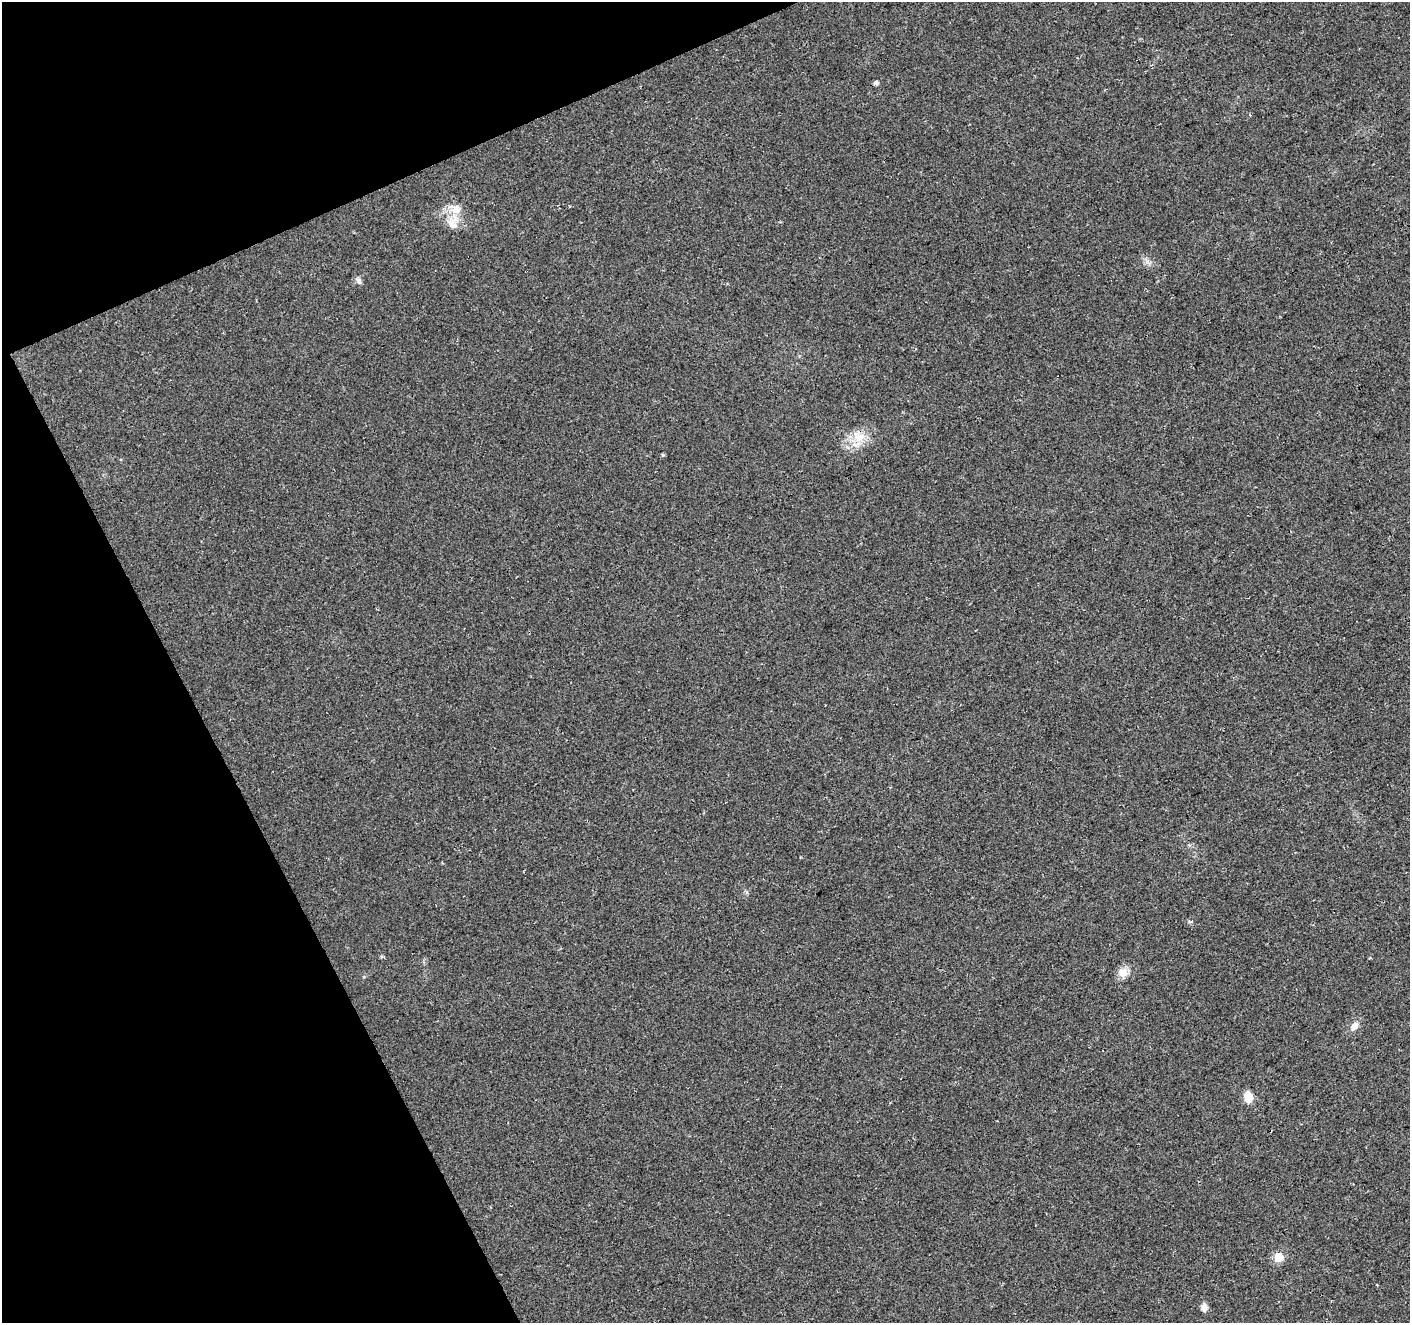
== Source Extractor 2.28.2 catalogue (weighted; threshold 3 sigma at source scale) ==
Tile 5 of 4 x 4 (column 1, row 2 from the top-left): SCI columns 57-1464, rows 2819-4139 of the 5739 x 5578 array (HDU 1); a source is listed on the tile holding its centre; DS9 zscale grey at full resolution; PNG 1412 x 1325 px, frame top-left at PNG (2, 2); no overlay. Shown black and unused: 21% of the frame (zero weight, under 3 of 4 exposures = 5% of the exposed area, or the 3 px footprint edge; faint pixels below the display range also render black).
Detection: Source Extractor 2.28.2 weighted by HDU 2 'WHT'; one run over the whole footprint, this tile lists its part. Background 0.041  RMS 0.0074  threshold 0.0333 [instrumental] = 3 sigma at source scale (4.5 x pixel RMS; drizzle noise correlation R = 1.50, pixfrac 1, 0.0396/0.0396 arcsec/px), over >= 5 px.
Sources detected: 11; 1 inside a brighter listed object's ellipse — not listed separately; the other 10 listed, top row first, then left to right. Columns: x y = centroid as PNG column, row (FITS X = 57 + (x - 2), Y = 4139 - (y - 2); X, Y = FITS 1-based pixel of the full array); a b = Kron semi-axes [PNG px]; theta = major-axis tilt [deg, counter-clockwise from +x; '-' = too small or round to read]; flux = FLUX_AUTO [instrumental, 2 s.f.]
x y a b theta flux
876 83 5 5 - 2.5
453 223 23 15 -78 12
359 281 9 6 -60 2.3
858 437 18 15 -25 13
663 455 5 4 - 1
1123 972 13 12 - 6.7
1354 1026 11 8 44 4.8
1248 1097 12 8 -80 9.2
1279 1257 6 5 - 31
1204 1307 9 7 -87 4